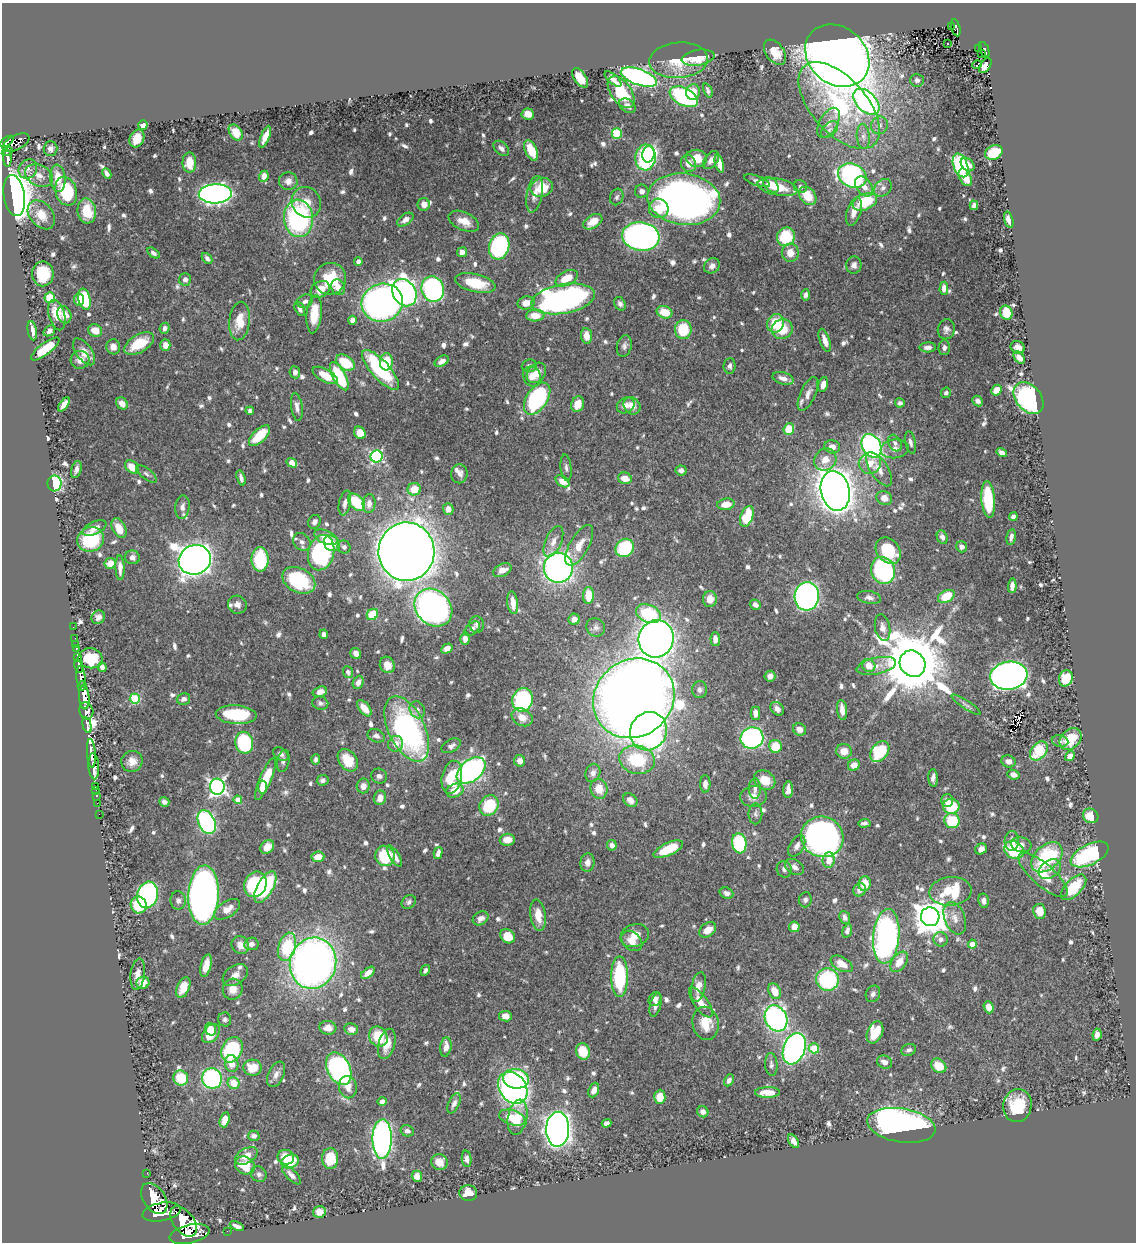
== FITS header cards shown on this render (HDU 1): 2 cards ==
NAXIS1  =                 1134
NAXIS2  =                 1240

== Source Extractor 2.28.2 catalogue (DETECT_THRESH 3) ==
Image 1134 x 1240 px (HDU 1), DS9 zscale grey, 1 PNG px = 1 image px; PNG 1138 x 1244 px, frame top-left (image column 1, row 1240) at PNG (2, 3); each listed source drawn as its Kron ellipse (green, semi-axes under 4 px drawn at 4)
Background 0.561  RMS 0.0088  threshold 0.0264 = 3 sigma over >= 5 px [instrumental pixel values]
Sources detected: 802; of the 802, the 500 brightest by FLUX_AUTO listed and drawn (302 fainter detections omitted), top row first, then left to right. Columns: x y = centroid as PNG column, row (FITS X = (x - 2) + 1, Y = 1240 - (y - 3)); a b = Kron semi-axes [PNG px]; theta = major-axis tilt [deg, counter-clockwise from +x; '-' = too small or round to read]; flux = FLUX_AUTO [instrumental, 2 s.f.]
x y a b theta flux
951 26 3 2 - 14
956 28 9 4 -77 110
948 43 3 3 - 2.6
979 48 2 2 - 5.4
984 50 8 4 -68 98
775 52 14 9 -54 10
981 53 3 3 - 13
837 56 35 28 -41 1200
698 58 17 7 9 13
679 60 29 17 5 18
977 65 5 3 - 3.7
985 66 8 5 55 3.1
639 77 19 8 -20 200
580 78 11 6 -56 12
613 79 10 4 -40 2.9
917 80 7 6 - 2.1
708 90 7 4 -67 2
621 92 18 10 -56 28
693 92 8 7 - 7.6
684 97 15 8 -27 82
866 102 15 10 -46 150
839 105 53 27 -48 85
627 106 9 6 -33 3.4
528 114 6 5 - 8.1
828 123 16 9 61 5.9
143 125 5 4 - 4
879 125 9 8 - 3
829 130 10 6 45 2.5
236 132 9 6 -55 8.3
617 133 5 5 - 41
863 136 12 6 -86 3.4
265 137 11 4 68 5.4
137 139 9 7 66 8.5
7 141 7 3 35 260
16 143 14 7 27 360
501 148 9 6 -44 2.8
50 149 7 7 - 2.9
531 150 11 5 -66 15
7 151 6 3 35 190
994 152 9 7 26 18
648 154 8 6 78 55
645 157 13 10 86 110
7 158 8 3 -87 160
696 158 11 8 -10 11
711 160 10 6 52 3.8
189 163 10 7 -89 9.2
688 163 9 7 -67 5.2
719 164 9 4 -74 6.1
960 165 12 7 -70 55
968 165 8 5 -44 4.7
28 169 10 9 - 3.9
107 174 6 4 -63 2.3
39 175 14 10 -25 5.7
852 175 15 11 -25 160
264 176 6 5 - 4.3
965 177 9 5 -62 8.5
58 178 13 7 -85 10
288 181 9 9 - 3.7
757 181 13 5 -19 2.3
771 185 9 6 -46 6.5
864 186 11 7 -53 5.7
541 187 11 9 17 15
778 187 20 8 -11 16
800 187 7 6 - 1.9
883 188 10 7 41 2.8
66 191 14 10 -73 38
642 191 7 6 - 2.7
215 194 16 9 2 270
534 194 18 7 79 5.3
14 196 21 10 -81 770
808 196 10 7 -48 15
617 197 8 6 71 1.9
684 199 36 25 -7 380
306 202 16 14 -60 8.4
865 202 13 8 24 31
424 204 6 6 - 4.4
974 205 5 4 - 2.4
659 208 10 9 - 11
87 211 13 9 -82 15
854 212 14 7 72 6.7
41 215 16 11 -51 10
298 218 19 14 -84 100
405 220 9 5 34 3.4
1009 220 8 4 -73 4.5
464 221 16 9 -25 8
593 222 10 6 32 8.9
641 236 19 14 -8 240
786 237 9 8 - 31
499 246 13 10 73 89
462 252 5 5 - 3.1
153 253 7 4 -37 1.9
790 253 9 8 - 7
207 258 6 4 -48 2.2
358 261 4 4 - 2.2
854 265 8 7 - 2.8
712 266 8 7 - 2.8
43 274 12 11 - 22
567 278 12 7 27 12
185 279 6 6 - 3
330 279 16 15 - 21
475 283 20 9 -13 20
338 287 8 6 -63 6.3
944 288 6 4 87 4
320 289 10 8 30 8.3
433 289 13 11 -74 140
404 293 14 11 -58 290
805 295 5 4 - 2
50 298 5 5 - 25
79 299 6 5 - 5.7
84 299 11 6 -77 33
563 299 32 14 10 230
305 301 8 6 25 2.5
382 303 21 19 19 360
526 303 8 6 11 6.5
620 304 7 5 -59 1.9
300 309 7 4 -64 2.6
665 312 8 6 -20 12
1006 313 7 6 - 18
314 314 19 7 84 14
57 315 15 8 -75 12
64 315 9 6 -69 4.8
535 315 9 6 2 9.5
352 320 4 4 - 3
240 321 19 10 83 12
775 323 9 8 - 16
165 328 5 5 - 2.7
683 329 9 8 - 20
782 329 11 10 - 15
946 329 10 8 78 2.7
32 331 10 4 -80 4.7
49 331 6 5 - 2.4
95 331 7 6 - 7.2
586 336 8 5 -83 6.2
825 340 12 5 -71 5.1
139 343 16 9 30 20
165 345 6 5 - 5.7
624 346 11 7 77 2.4
113 347 7 7 - 4.1
928 347 8 5 2 2.5
1018 347 7 6 - 3.5
944 348 7 6 - 2.4
45 349 17 5 37 22
84 352 15 8 -54 6.3
1019 357 7 4 -51 4.6
80 360 9 9 - 4.5
442 361 7 5 30 3.6
386 362 8 6 87 16
345 363 10 7 -35 21
529 366 7 6 - 2.1
729 366 8 6 85 2.1
381 370 25 9 -48 61
295 372 6 5 - 2.7
536 373 11 8 50 7.8
325 375 14 6 -29 11
339 376 15 6 -61 39
532 377 10 8 -58 6
783 378 11 6 -16 4
823 384 7 4 74 4.9
996 390 6 5 - 7.8
946 393 5 5 - 1.9
808 394 18 7 65 4.6
1029 398 18 12 -50 170
537 399 18 10 56 91
978 401 5 5 - 2.5
122 403 6 5 - 4.7
900 403 5 4 - 1.9
64 404 8 4 54 5.7
578 404 8 6 71 7.8
626 405 9 7 32 3.9
632 406 9 7 -50 5.2
297 407 14 5 -83 3.3
250 411 4 4 - 2.3
789 429 6 5 - 13
360 433 6 5 - 9.3
259 436 13 6 44 20
910 442 11 5 -78 2.5
895 443 9 6 -63 2.1
872 446 12 9 -62 200
832 447 8 6 -15 4.5
895 449 14 9 8 5.1
1002 452 5 4 - 3.1
377 457 6 6 - 100
825 460 12 10 42 6.9
292 463 5 4 - 7.3
870 463 11 10 - 8.1
132 467 8 5 -42 9.1
566 468 13 5 -84 2.3
76 469 9 5 75 2.5
879 469 19 9 -57 7.4
681 470 5 5 - 2
146 474 12 5 -37 2
459 474 9 8 - 3.2
241 478 8 4 -74 2.6
625 478 7 5 -14 7.2
562 481 8 5 -36 7.1
54 483 8 7 - 62
414 489 6 6 - 10
835 491 20 14 -77 970
884 498 8 6 -27 6
988 499 18 6 -85 32
356 502 10 6 -47 27
345 503 12 6 78 3.5
369 503 9 6 85 4.4
726 504 9 5 8 7.8
182 507 11 7 83 3.4
448 509 6 5 - 4
747 516 11 6 69 24
1013 517 4 4 - 2.3
314 522 7 6 - 2.2
94 528 13 6 25 4.6
119 528 10 6 -64 8.4
326 537 12 6 -23 7.7
942 537 7 5 -66 2.6
1011 537 8 4 79 2.4
91 539 13 12 - 32
302 542 10 8 -44 2.9
553 542 17 8 66 5.3
332 543 9 7 -36 7.4
579 545 22 9 61 8.7
344 547 6 6 - 2.2
962 547 6 5 - 3
625 548 10 8 48 38
888 551 14 11 -48 23
406 552 29 28 - 1600
321 553 18 13 75 110
132 557 7 7 - 2.5
260 559 12 8 89 38
195 560 16 14 24 830
110 563 5 5 - 7.3
120 568 12 4 -88 4.1
558 568 15 14 - 260
502 570 10 6 27 5.5
883 570 14 12 -65 77
299 580 17 12 -27 38
1012 586 7 4 87 2.8
588 595 8 5 88 12
807 596 14 12 85 290
946 596 9 5 28 19
869 597 12 6 -10 2.7
710 599 8 7 - 6.9
513 603 11 5 -83 7.1
237 605 9 9 - 3.3
755 605 6 5 - 2.7
433 608 21 17 -44 340
372 614 6 5 - 18
648 614 13 8 -23 37
98 617 7 6 - 2.6
574 619 5 5 - 3.9
477 624 8 7 - 1.9
73 627 3 2 - 6.8
596 627 10 8 -35 2.5
883 628 13 7 -79 3.9
472 629 9 5 41 2
324 634 4 4 - 2.6
75 638 2 2 - 7.7
465 639 6 5 - 3.7
656 639 19 17 72 570
715 639 7 5 -86 4.1
75 644 2 2 - 6.4
76 648 3 3 - 33
447 648 6 4 31 4.4
356 653 6 5 - 2.6
78 657 3 3 - 110
90 658 12 10 -8 20
912 664 13 12 - 6600
387 665 8 7 - 6.4
869 665 7 6 - 7.5
79 666 7 3 -80 140
876 666 20 8 12 6.3
102 667 5 4 - 3.2
348 672 6 5 - 2
81 676 10 4 -86 950
770 676 5 5 - 3.3
1009 676 18 14 8 450
1066 678 8 7 - 14
358 682 7 5 66 3.1
82 686 5 4 - 410
700 690 8 7 - 2.3
320 692 7 5 18 4.1
84 697 12 5 -85 1800
634 698 42 38 39 1100
135 699 5 5 - 38
183 699 7 5 16 2.6
522 700 12 10 78 83
320 703 8 6 -13 1.9
966 705 17 4 -33 2
364 708 9 5 -51 8.8
777 709 7 6 - 3
417 710 9 7 -61 2.6
842 710 10 5 -82 5.7
86 711 9 7 -71 560
755 713 6 5 - 5.1
236 715 20 9 -4 38
522 717 11 8 -28 6.8
87 725 8 3 -76 16000
407 729 35 18 -64 150
799 729 7 6 - 4.2
648 731 20 18 56 250
376 736 9 6 -21 2.6
752 738 11 10 - 120
1071 739 12 9 44 17
1060 741 8 5 -10 2.1
244 743 11 8 -79 51
396 744 8 7 - 4.9
451 746 10 6 29 2.6
775 746 6 6 - 15
844 751 8 7 - 7.3
880 751 12 8 52 37
1039 751 11 7 51 23
91 753 14 4 -85 850
281 754 8 5 -35 2.3
1070 756 5 4 - 5.4
316 759 5 4 - 1.9
348 760 12 9 -53 15
637 760 18 14 -11 32
132 761 11 10 - 5.3
283 761 11 6 77 1.9
520 761 6 5 - 3.9
1008 761 7 6 - 3
854 765 6 5 - 6
94 766 13 5 -87 1400
471 770 16 10 39 170
593 773 9 7 70 3
1013 775 6 4 -22 3.7
379 776 8 7 - 2.5
452 777 17 10 77 24
933 778 9 4 -86 2.9
266 779 22 6 67 22
323 780 6 5 - 2.3
765 780 11 9 -35 10
705 784 9 5 -89 3.4
95 786 3 2 - 17
363 786 7 6 - 3.8
217 787 8 7 - 200
262 787 6 4 -81 4.3
599 789 10 8 -72 8.4
755 789 10 6 -90 2.8
96 790 3 2 - 14
788 790 8 5 87 3.7
455 791 9 6 23 9.7
97 796 3 2 - 19
753 796 13 10 5 5.2
380 798 7 6 - 4.9
238 800 4 4 - 7.5
630 800 8 6 -41 3.8
947 800 6 6 - 3.2
164 802 5 4 - 2.3
97 803 2 2 - 9.5
489 805 11 9 52 32
951 806 8 7 - 23
99 814 2 2 - 9
755 814 10 7 -90 2
1091 816 8 7 - 12
952 821 8 7 - 23
207 822 12 8 -65 130
864 823 6 4 4 1.9
822 837 21 20 - 340
507 840 7 6 - 7.7
1012 841 10 7 88 4.3
739 843 10 7 -81 40
612 845 5 5 - 3.4
1021 845 10 7 -12 3.5
797 846 12 7 59 3.2
267 847 8 6 43 6.4
668 849 16 6 25 20
981 849 6 5 - 3.1
1014 850 10 8 -31 28
438 853 6 4 75 3.7
1090 854 20 10 26 61
385 856 10 9 - 32
395 856 12 5 -59 3.9
318 857 6 5 - 8.7
1047 857 18 12 42 46
829 860 8 6 83 7
587 862 9 7 83 3.6
795 867 10 7 -34 3.2
784 869 8 7 - 2.3
1050 869 12 8 34 4.1
1043 875 31 11 -41 15
865 883 7 6 - 11
255 884 13 11 68 57
265 887 18 7 60 38
1074 887 16 8 45 23
860 890 7 6 - 3.8
950 891 21 14 5 35
726 893 7 5 -19 2.4
147 895 13 10 75 110
203 895 30 15 87 440
178 900 9 7 -83 2.3
805 900 7 6 - 2
984 901 7 5 -79 2.5
409 902 8 6 41 1.9
139 905 8 8 - 22
227 909 14 8 33 6
1040 911 7 6 - 8.2
538 915 15 7 -82 9.6
845 917 7 5 -67 2.4
930 917 9 9 - 1200
481 918 8 6 32 3.6
955 918 17 10 -69 6.3
794 927 5 5 - 7.6
708 930 9 6 38 7.1
847 931 7 4 73 2.1
635 935 14 11 18 7.4
508 936 8 6 -42 13
886 936 27 13 85 180
941 939 7 7 - 2.6
632 941 12 8 -43 5.6
251 944 7 6 - 3.2
972 944 4 4 - 6.9
240 945 9 8 - 5.7
287 947 14 8 73 30
899 962 11 7 55 8.6
313 963 26 23 75 400
842 964 12 7 -29 8.2
206 966 12 5 75 6.1
425 970 6 4 58 1.9
368 973 8 4 38 4.4
138 974 15 7 84 4.7
235 975 14 9 33 4.9
620 976 20 8 -90 48
827 980 11 11 - 63
143 983 6 6 - 5.6
183 987 11 6 66 9.3
698 987 15 7 78 6.2
233 989 10 10 - 6.2
775 991 8 5 -64 11
873 994 8 6 61 2.4
655 999 7 6 - 2.8
701 1002 18 7 -54 8
655 1005 12 5 76 3.1
989 1007 6 4 -69 6.3
505 1016 6 5 - 4.8
776 1018 13 10 -62 170
225 1019 7 6 - 1.9
706 1023 17 13 -78 13
328 1028 8 7 - 5.5
210 1029 6 5 - 6.4
351 1029 7 6 - 3.6
875 1032 11 7 66 17
211 1033 11 7 53 14
1097 1035 6 4 82 3
378 1037 10 9 - 15
387 1044 15 8 74 8.1
446 1047 10 5 83 5.1
814 1048 5 5 - 26
794 1049 16 11 70 210
232 1050 13 10 66 60
909 1050 7 5 21 2
583 1051 8 7 - 14
885 1062 8 6 -27 3.5
232 1064 8 6 -79 5.8
771 1064 11 6 -86 2.2
939 1066 8 6 -42 11
253 1068 9 8 - 11
339 1069 17 11 -63 210
276 1074 13 7 65 3.7
181 1078 7 7 - 19
212 1078 10 10 - 81
516 1079 13 9 -8 66
729 1080 6 4 63 2.5
234 1083 6 5 - 11
348 1087 11 9 -78 5.7
513 1088 17 13 -54 210
594 1090 8 5 66 4.5
767 1092 12 5 1 7.3
660 1097 7 5 86 10
382 1101 4 4 - 2.5
454 1103 11 5 65 2.8
1017 1106 16 14 76 23
703 1112 6 5 - 2.8
518 1117 18 9 79 15
512 1118 13 7 -17 10
225 1120 8 4 72 6.6
606 1123 5 4 - 2.6
901 1125 34 17 -9 260
558 1129 17 11 88 650
407 1131 7 5 -16 2.4
254 1136 6 5 - 2.4
382 1139 20 9 89 220
793 1141 7 4 -55 4.1
246 1156 12 7 28 6.5
286 1157 8 7 - 8
330 1159 10 8 88 14
467 1159 8 5 -85 2.3
290 1161 9 6 19 18
439 1162 8 8 - 6.9
245 1165 10 8 -29 15
147 1173 2 2 - 7.7
259 1174 8 7 - 1.9
291 1175 12 5 -46 3.4
417 1176 5 5 - 5.1
468 1193 9 7 -7 8.2
154 1199 17 11 -57 3700
161 1212 19 9 11 3400
319 1212 6 6 - 4.7
184 1221 17 10 -53 2700
237 1226 7 4 -25 2.4
227 1231 2 2 - 4.4
190 1234 20 9 13 2500
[302 fainter detections neither listed nor drawn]